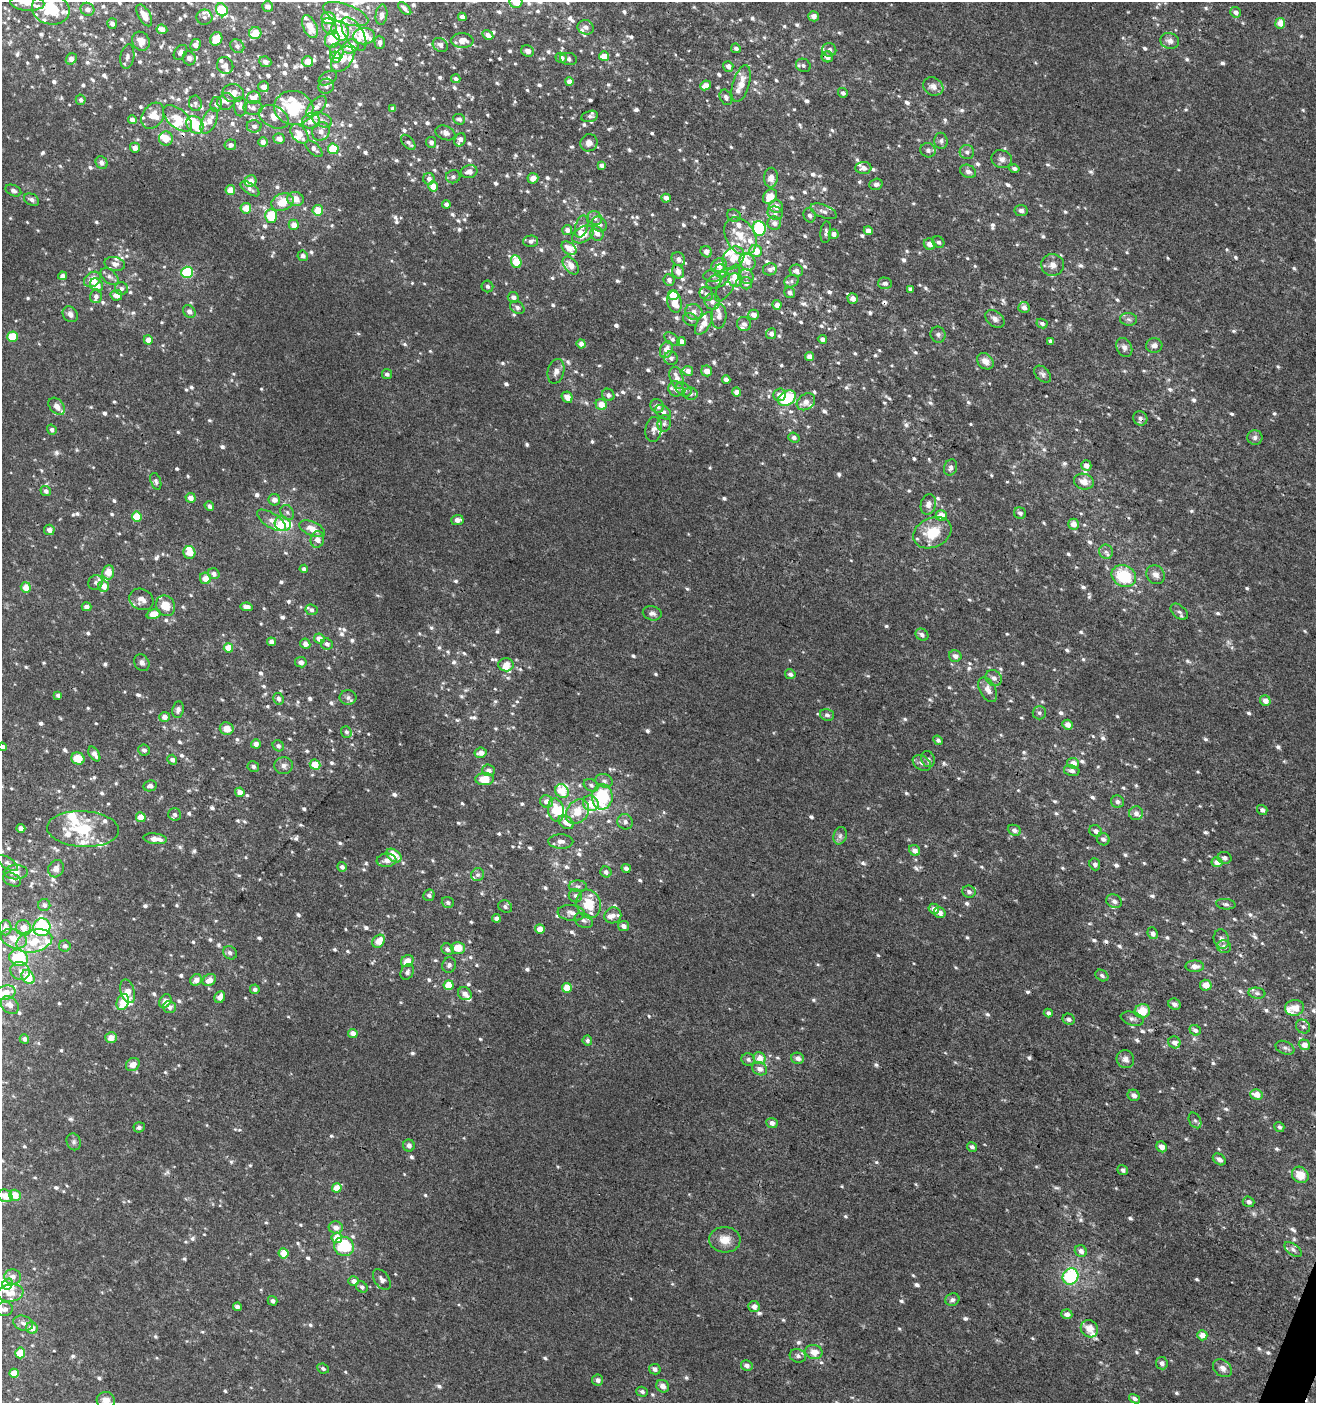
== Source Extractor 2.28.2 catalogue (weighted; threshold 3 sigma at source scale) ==
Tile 6 of 4 x 4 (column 2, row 2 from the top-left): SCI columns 1589-2902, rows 2804-4204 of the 5740 x 5616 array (HDU 1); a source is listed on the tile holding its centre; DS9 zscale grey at full resolution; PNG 1318 x 1405 px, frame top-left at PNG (2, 2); each listed source drawn as its Kron ellipse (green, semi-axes under 4 px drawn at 4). Shown black and unused: <1% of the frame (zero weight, under 3 of 4 exposures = <1% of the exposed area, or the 3 px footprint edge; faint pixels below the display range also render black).
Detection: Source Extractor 2.28.2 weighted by HDU 2 'WHT'; one run over the whole footprint, this tile lists its part. Background 0.00216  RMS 0.003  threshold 0.0137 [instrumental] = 3 sigma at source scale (4.5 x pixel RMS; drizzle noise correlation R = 1.50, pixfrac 1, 0.0396/0.0396 arcsec/px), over >= 5 px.
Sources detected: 1236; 1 too faint to see at this stretch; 1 cosmic-ray / hot-pixel residue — neither listed nor drawn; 109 inside a brighter listed object's ellipse — not listed separately; of the other 1125, all 500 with FLUX_AUTO >= 0.852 (the completeness limit of this list) listed and drawn (625 fainter detections not listed), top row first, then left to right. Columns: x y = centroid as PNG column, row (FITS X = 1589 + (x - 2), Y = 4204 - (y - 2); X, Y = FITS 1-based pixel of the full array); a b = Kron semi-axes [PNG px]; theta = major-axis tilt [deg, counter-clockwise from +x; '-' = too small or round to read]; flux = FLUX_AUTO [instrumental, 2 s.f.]
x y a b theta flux
516 2 6 6 - 6
27 3 17 7 -3 2.4
268 6 5 5 - 1.6
51 9 19 15 -16 14
87 9 7 6 - 1.8
405 9 8 4 -44 1.2
222 10 7 5 -57 16
1235 12 6 5 - 1.5
346 14 24 9 -20 4.2
144 15 12 6 -60 3.7
381 15 10 5 82 1.5
814 16 5 5 - 1.8
204 17 8 7 - 1.3
462 17 4 4 - 1.8
329 18 7 6 - 6.8
1280 23 5 5 - 3.6
112 24 5 5 - 1.5
310 27 12 7 -64 3.8
329 27 9 6 -51 1.4
586 27 8 7 - 1.4
162 29 5 4 - 1.9
340 31 10 8 -64 12
255 33 6 6 - 5.8
354 34 18 9 -59 3.8
488 35 6 4 -30 1.6
364 36 11 8 6 7.4
216 39 7 6 - 5
332 39 9 7 69 5.5
462 40 11 7 1 3
141 41 10 8 -60 3.4
1170 41 9 7 -16 1.9
380 42 7 5 -87 1.4
195 45 6 5 - 2
440 45 8 6 -36 1.4
237 46 7 6 - 1.1
350 46 8 6 30 4.6
736 48 5 4 - 0.96
829 50 7 7 - 1.1
337 51 7 6 - 1.5
528 51 6 5 - 1.5
181 52 8 6 52 1.1
604 56 5 5 - 4.4
127 57 12 7 81 1.2
336 57 6 5 - 3.1
827 57 6 5 - 1.7
189 58 7 6 - 1.1
561 58 5 5 - 1.3
71 59 6 5 - 2.3
343 59 14 9 51 3.1
569 59 8 6 -9 0.87
308 61 5 5 - 2.8
265 62 6 5 - 1.4
225 65 8 8 - 2.1
803 65 8 6 -28 0.91
728 66 5 5 - 1.4
328 78 10 6 31 1
456 79 5 4 - 0.85
569 82 4 4 - 2.1
741 84 19 8 74 4.1
706 85 5 4 - 2.2
326 86 8 7 - 1.2
933 86 10 8 -30 2.2
264 87 5 5 - 2.1
233 93 11 9 -2 3.2
843 93 5 5 - 0.98
726 97 8 5 -65 1
254 98 7 6 - 2.7
81 100 5 5 - 0.92
226 102 9 8 - 1.3
195 103 8 6 -80 0.85
216 104 7 5 80 1.1
317 106 12 7 47 2
240 107 10 6 -90 1.5
253 108 9 7 0 1.2
294 108 20 17 -8 16
393 108 4 4 - 1.1
153 116 14 10 59 3.6
590 116 8 5 13 0.97
274 117 16 10 -27 3.4
177 118 17 9 -40 4.9
459 119 6 5 - 1.1
132 120 4 4 - 1.6
322 120 10 6 -24 1.5
209 121 14 7 64 2.6
311 121 9 7 15 2.6
195 125 9 7 -49 8.9
254 126 7 6 - 0.95
321 131 9 8 - 2.5
445 133 10 7 -21 1.7
299 134 11 7 -51 3.4
166 139 7 7 - 3.5
279 139 6 5 - 1.9
460 140 7 5 63 1.9
941 141 8 6 -80 0.92
263 142 5 4 - 1.8
408 142 9 5 -48 0.95
431 142 5 5 - 1.2
589 143 9 8 - 1.9
230 145 6 5 - 1.1
135 148 5 5 - 1.6
314 149 11 5 -42 1.3
333 149 5 5 - 9.1
928 150 7 7 - 1.2
967 152 7 7 - 1.1
1002 159 10 9 - 1.5
102 163 6 5 - 1.3
601 165 4 4 - 1.3
863 168 8 6 4 1.6
1014 168 5 4 - 0.88
968 171 8 6 -30 1.4
469 172 8 6 14 2.1
453 177 7 6 - 0.88
533 178 5 5 - 2.3
771 178 10 7 85 2.5
429 179 6 5 - 1.4
251 181 6 5 - 2.4
876 184 7 5 19 1.1
433 186 5 5 - 3.4
250 189 11 5 -34 1.1
13 190 8 5 -23 0.93
230 190 5 4 - 3
770 196 8 6 46 5.2
666 198 4 4 - 1.9
295 199 8 7 - 2.9
32 200 8 5 -29 1.1
282 202 11 8 25 5.8
446 204 4 4 - 1.1
776 206 6 6 - 2.8
246 208 5 5 - 3.6
318 210 5 5 - 5.3
824 211 14 6 -21 1.5
1021 211 6 5 - 1.1
775 213 8 6 -27 1.4
810 215 7 6 - 1
271 216 7 6 - 9.6
734 216 7 6 - 0.91
595 218 7 6 - 1.5
774 223 7 6 - 1.5
599 224 8 6 -45 1.3
294 225 5 5 - 2.3
582 226 11 6 74 1.5
759 228 7 6 - 24
567 230 5 5 - 1.4
868 231 4 4 - 2.3
826 232 11 5 84 0.94
583 234 12 7 30 3.3
597 234 7 6 - 1.8
834 234 5 4 - 1.7
740 236 20 14 -59 7.1
531 241 7 5 1 1.1
938 242 6 5 - 0.9
930 244 6 5 - 2
569 248 8 5 -36 2.7
756 251 6 6 - 5.7
706 252 6 5 - 1.6
303 256 5 5 - 1.3
733 258 12 10 50 3.7
678 259 7 6 - 1.4
516 262 7 5 -70 9.8
747 262 9 7 -59 2.6
115 264 10 7 -13 1.7
571 265 10 6 -50 2.6
719 265 8 6 36 2.9
1053 265 11 11 - 2.2
770 269 7 6 - 1.1
721 271 7 6 - 2.2
796 271 6 6 - 1.3
187 272 6 5 - 19
678 272 7 6 - 2.3
62 276 4 4 - 1.4
712 276 9 6 -1 0.89
747 276 8 6 -66 1.3
109 277 10 6 -41 1.2
92 279 9 7 40 3.7
669 280 6 5 - 1.1
718 280 12 7 26 1.9
735 280 7 6 - 3
791 281 7 6 - 0.9
728 283 21 7 60 2.2
746 283 6 6 - 1.3
885 283 7 6 - 1.2
97 285 7 5 -46 3.9
487 286 6 5 - 0.99
121 289 6 6 - 1
910 289 4 4 - 1.1
789 293 6 5 - 1.2
706 294 7 6 - 1.2
116 295 6 5 - 2.9
673 295 5 5 - 7.1
96 296 7 6 - 1.4
513 297 5 5 - 1.5
853 299 5 5 - 1.6
674 302 11 7 -79 4.2
712 302 8 7 - 1.4
777 305 5 4 - 2.6
517 307 8 6 -34 0.99
1024 307 5 5 - 1.4
189 311 7 5 -50 1.5
694 312 9 8 - 2
70 314 8 7 - 1.4
754 315 5 5 - 2.1
719 316 12 7 86 1.7
690 319 8 6 -33 0.91
995 319 11 7 -38 1.7
1129 319 8 6 -3 0.94
704 323 13 6 56 3.2
1042 323 5 4 - 1
744 324 7 6 - 1.4
771 334 5 5 - 1.3
938 335 8 7 - 0.96
12 337 5 5 - 7.5
672 339 9 5 -38 0.88
822 339 5 4 - 1.4
148 340 5 4 - 2.5
1051 341 4 4 - 1
681 342 4 4 - 2.2
581 344 4 4 - 1.6
1154 345 8 7 - 1.5
1124 347 10 7 -63 1.5
666 350 9 6 72 2.9
810 357 4 4 - 2.4
671 358 7 6 - 1.1
985 361 9 7 -41 2.4
556 371 12 8 76 1.7
688 371 5 5 - 1.8
707 371 5 5 - 2
387 374 5 5 - 0.85
1042 374 10 6 -44 1.1
677 378 11 6 -71 2.8
726 379 4 4 - 1.4
676 389 8 7 - 2
683 389 8 6 -33 1.6
737 392 5 4 - 2.1
691 394 7 6 - 0.87
608 395 6 6 - 0.96
779 395 6 6 - 1.9
567 397 6 5 - 2.7
787 398 10 7 29 18
806 402 10 7 37 2.2
601 404 6 5 - 3.8
57 406 10 6 -48 2.1
657 406 7 6 - 1.9
663 412 9 6 -39 1.1
1140 418 7 6 - 1.1
664 423 8 6 82 0.96
52 430 5 4 - 0.96
654 430 13 8 80 1.6
794 437 6 5 - 1
1255 437 8 7 - 1
1086 465 5 5 - 1.8
951 467 8 6 68 1.1
156 481 8 5 -72 0.88
1084 482 10 7 -16 3
46 491 5 5 - 1.1
190 498 5 5 - 2.5
274 500 6 5 - 1.9
928 504 10 7 75 1.9
209 506 5 4 - 0.94
287 512 8 6 -59 0.94
1020 513 6 5 - 0.91
941 516 5 5 - 4.5
137 517 5 5 - 7.2
271 520 16 7 -31 2.2
457 520 6 5 - 1.8
283 524 8 7 - 6.9
1074 524 5 5 - 2.8
312 529 14 7 -23 3.7
49 530 5 5 - 1.6
932 533 20 14 25 8.8
317 539 8 6 78 2.4
189 552 6 6 - 4.5
1106 552 7 7 - 1.1
304 569 4 4 - 1.1
108 572 7 6 - 3.5
214 574 6 5 - 1.3
1156 575 10 8 -46 1.9
1124 576 13 10 -31 15
205 578 6 5 - 3.6
95 582 8 7 - 1.1
104 586 5 5 - 3
26 587 5 5 - 3.7
141 599 12 10 -26 2.6
166 606 10 9 - 5.4
86 607 5 4 - 1.4
247 607 6 4 -8 1.6
312 610 6 5 - 0.85
1179 612 10 6 -40 1
652 613 9 7 -12 1.3
153 614 7 5 16 4.6
922 635 7 5 -38 1.2
319 639 5 5 - 2.7
271 642 4 4 - 1.3
305 644 5 5 - 2
327 644 6 5 - 1.2
228 648 4 4 - 4.8
955 656 6 5 - 1.4
301 662 5 5 - 1.4
142 663 9 7 -60 1.1
506 665 7 6 - 2.9
790 674 5 5 - 1.2
994 678 8 7 - 1.6
988 690 13 8 -61 2.6
58 695 4 4 - 0.96
348 698 8 7 - 1.1
278 699 6 5 - 0.9
1265 701 5 5 - 2.3
178 709 8 6 81 1.2
1039 713 7 6 - 0.86
827 715 7 6 - 1
164 717 5 5 - 1.8
1068 725 5 5 - 2.6
227 729 7 6 - 2.9
346 732 6 5 - 0.88
938 740 5 4 - 0.95
256 744 5 4 - 1.4
278 746 6 5 - 1
3 747 4 4 - 1
144 750 6 5 - 1.1
481 753 6 5 - 1.9
94 754 8 5 -58 1.8
78 759 7 6 - 5.5
928 759 8 6 -68 0.93
172 760 5 4 - 1.2
922 763 10 7 -34 1.3
1073 763 6 5 - 2.2
315 765 5 5 - 5
253 766 6 5 - 0.96
284 766 9 8 - 1.5
489 770 6 6 - 1.2
1072 771 8 5 -12 1.1
484 779 9 6 3 6.1
604 781 9 6 -18 1.2
591 785 8 5 -29 0.9
150 786 7 5 11 1.2
562 791 7 6 - 6.1
240 792 5 4 - 2.3
602 797 13 10 88 20
546 801 6 6 - 2.2
1117 802 6 6 - 1.1
591 803 8 7 - 5
556 810 12 8 -80 7.2
1262 810 5 5 - 1.1
577 812 13 10 51 5.8
1136 813 7 7 - 1.5
175 814 6 6 - 1
141 817 5 5 - 4.5
566 822 8 6 -35 2.8
625 822 8 7 - 1.2
21 828 4 4 - 1.6
83 829 36 18 -3 15
1014 830 7 5 -25 1.4
1096 831 7 5 -27 1.3
840 836 9 6 75 1.1
155 839 12 5 -7 3.1
1103 839 6 6 - 1.2
561 841 12 7 -2 1.8
915 850 6 5 - 1.7
394 855 8 5 -37 6.6
1224 858 7 6 - 1.1
386 860 10 7 5 1.9
1217 862 5 5 - 2.9
7 863 12 5 -34 1.1
1095 864 6 5 - 0.89
342 867 5 5 - 1.3
626 868 5 4 - 1.4
56 869 9 7 63 1.7
16 872 12 7 1 2.3
606 872 6 5 - 1.3
478 875 7 6 - 0.86
12 880 9 6 -27 0.91
578 886 9 5 -2 0.89
969 892 7 6 - 1.2
429 895 6 5 - 0.92
575 896 7 6 - 1
1114 901 8 6 -28 1.3
448 902 6 5 - 0.94
589 904 14 12 -70 8.8
1226 904 10 5 -6 0.87
44 905 6 6 - 1.1
505 907 7 6 - 0.87
934 909 5 5 - 1.9
571 913 14 8 -6 2
940 913 6 5 - 1.7
613 915 8 8 - 1.7
496 918 4 4 - 1.3
584 920 9 7 -31 1.3
624 926 5 5 - 1.5
42 927 9 8 - 43
5 928 7 6 - 2.2
23 928 8 7 - 3.3
540 929 5 4 - 3
1153 933 6 5 - 1.1
14 939 14 9 -22 3.9
1221 939 10 7 -74 1.2
34 941 18 11 15 7.1
379 941 7 5 48 4.7
65 946 6 5 - 1.1
1224 947 7 6 - 1.3
458 948 7 6 - 5
447 949 6 5 - 1.4
230 953 7 6 - 1.1
18 958 9 8 - 19
407 961 7 5 41 3.8
449 965 8 6 68 1
1195 966 9 6 -1 2.1
20 971 10 9 - 2
407 972 8 6 59 1.1
1102 975 7 5 -33 0.96
28 977 7 5 -50 8.3
196 980 6 5 - 1.8
209 980 7 5 29 2.9
449 985 5 5 - 5.9
1206 985 6 5 - 3.4
567 988 5 5 - 6.4
255 989 5 5 - 1.1
128 991 12 7 -73 2.8
5 993 10 7 14 4.8
1257 993 8 5 -7 0.85
465 994 7 6 - 1.6
220 997 6 5 - 2.1
165 1001 7 5 57 2.1
123 1002 8 5 68 5.5
1174 1004 6 5 - 1.1
10 1005 10 7 -43 2
169 1007 6 6 - 1.3
1294 1008 9 8 - 3.8
1142 1011 8 7 - 6.3
1048 1013 4 4 - 1.3
1069 1019 6 5 - 1.1
1132 1019 12 6 -15 1.2
1303 1027 7 6 - 0.96
1195 1030 6 5 - 1.1
353 1033 5 4 - 2.4
111 1038 6 5 - 2.8
24 1039 5 4 - 1.1
587 1040 5 5 - 0.95
1174 1042 6 6 - 1.7
1304 1045 6 5 - 2.9
1285 1048 10 6 -23 1
759 1058 6 5 - 3.5
798 1058 6 5 - 1.5
748 1059 7 6 - 0.93
1125 1059 9 8 - 1.6
133 1065 7 6 - 2.5
759 1069 8 6 -28 1.8
1256 1094 6 5 - 3.4
1134 1095 6 5 - 1.5
1195 1120 8 5 -61 0.85
772 1123 5 5 - 1.5
139 1127 5 5 - 0.88
1279 1127 5 5 - 0.86
74 1142 8 7 - 0.95
409 1146 6 6 - 1.3
972 1147 5 4 - 1
1162 1147 6 5 - 2
1219 1159 7 5 -37 1.2
1123 1170 5 5 - 0.99
1300 1175 9 7 -40 4.8
337 1188 5 4 - 4.7
15 1195 6 5 - 3.9
5 1196 7 6 - 2.9
1249 1202 6 5 - 1.2
336 1228 7 6 - 2
337 1238 5 5 - 5
725 1240 15 13 -3 4
344 1246 10 9 - 19
1293 1249 10 5 -38 0.98
1081 1251 6 5 - 1.8
284 1253 5 5 - 5.1
1071 1276 8 7 - 25
13 1277 8 7 - 1.7
382 1279 11 7 -56 1.3
354 1281 5 5 - 1.8
7 1284 6 5 - 1.8
362 1287 6 5 - 0.89
11 1293 13 8 8 3.1
952 1300 7 6 - 1.1
272 1301 5 4 - 1
237 1307 4 4 - 1
754 1307 6 5 - 2.1
5 1309 8 7 - 1.2
1067 1314 5 5 - 1.8
23 1323 10 7 -19 1.3
32 1328 6 5 - 2.9
1089 1329 9 8 - 3.3
1202 1335 5 5 - 2.8
814 1352 8 7 - 3.2
20 1353 5 5 - 6.7
798 1356 8 6 -19 1.1
1162 1363 6 6 - 1.2
747 1366 6 5 - 1.4
323 1368 6 4 -27 0.86
1222 1368 10 8 -38 1.7
655 1369 6 5 - 1.2
14 1373 5 4 - 4.3
598 1380 5 5 - 1.3
663 1386 7 6 - 2
642 1392 6 5 - 0.91
1135 1399 6 4 -32 0.92
106 1400 9 8 - 2.9
Overlapping masked pixels (flux is a lower limit): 3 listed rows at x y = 408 142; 985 361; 1140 418
Isophote crosses this tile's border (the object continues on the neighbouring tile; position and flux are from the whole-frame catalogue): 7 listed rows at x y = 516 2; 27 3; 51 9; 3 747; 5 993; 5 1196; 106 1400